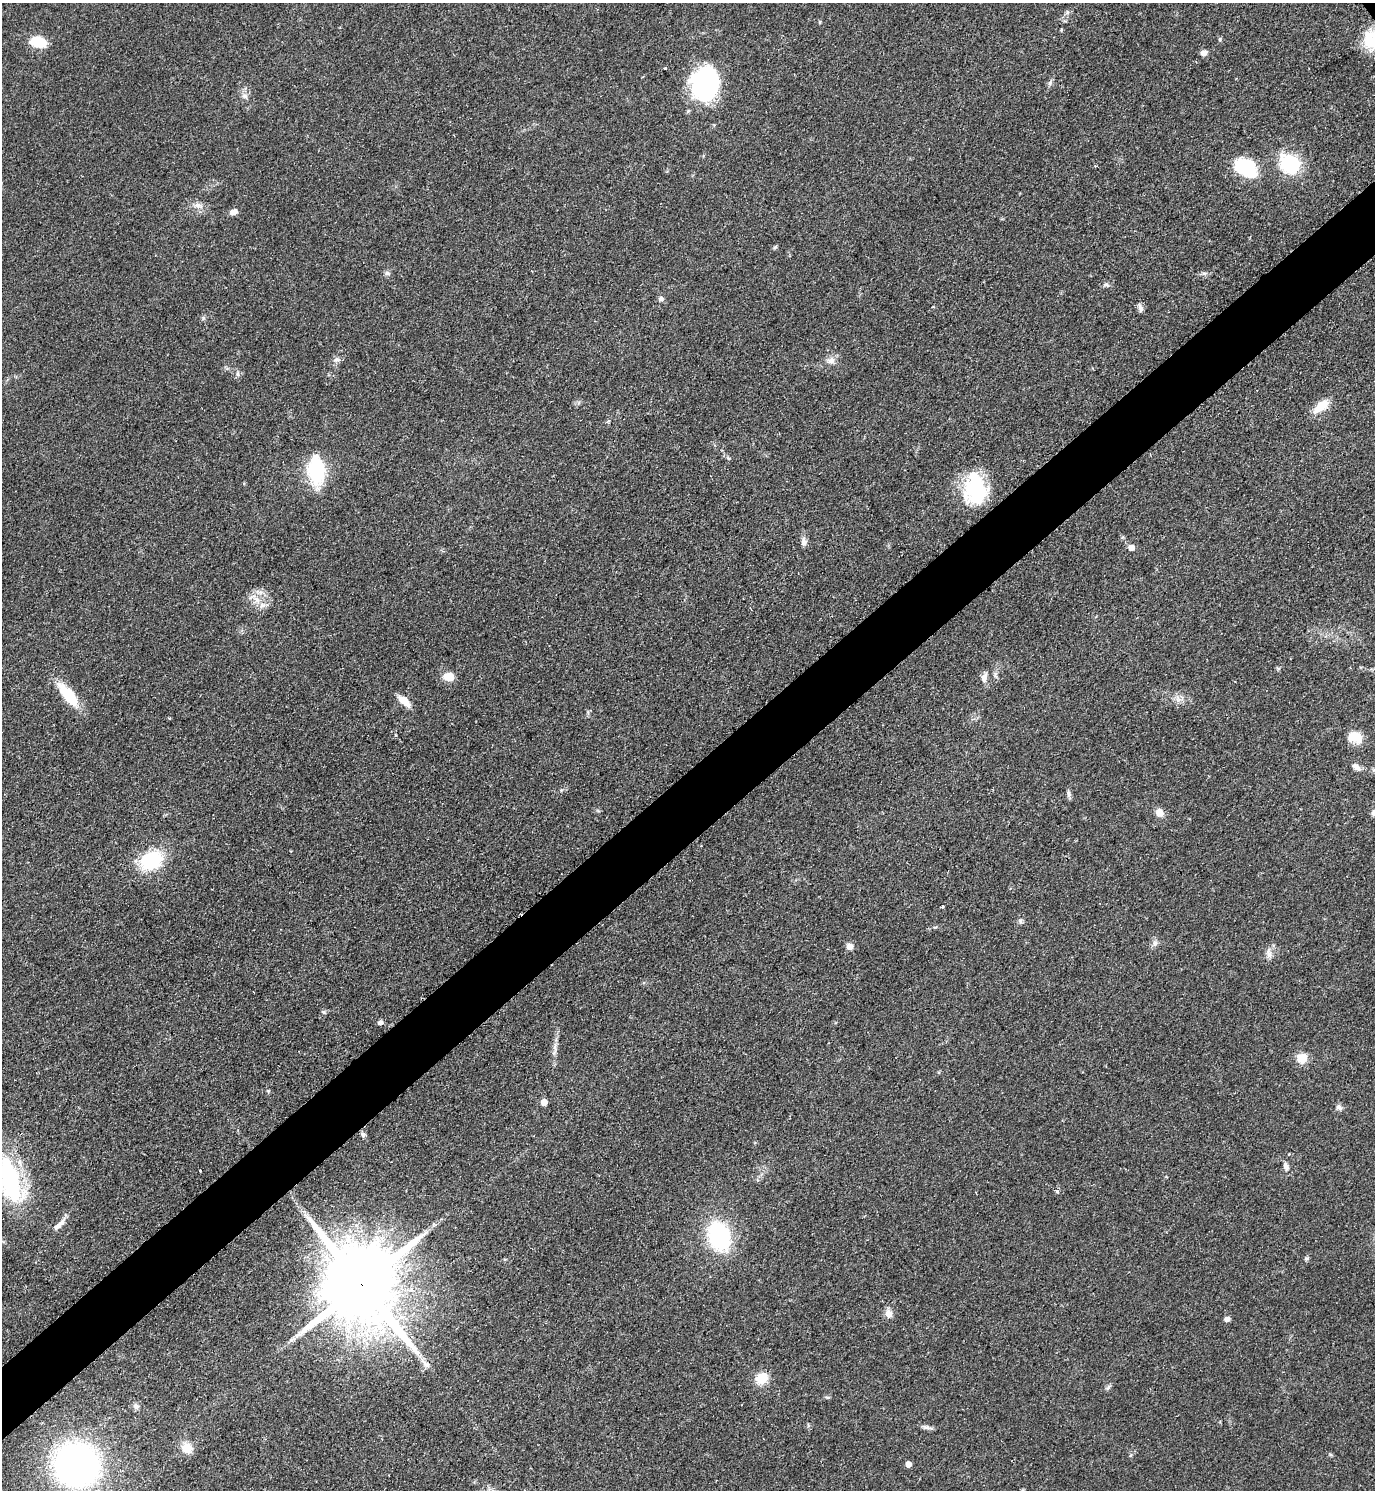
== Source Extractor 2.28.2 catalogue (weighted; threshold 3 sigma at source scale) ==
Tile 7 of 4 x 4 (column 3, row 2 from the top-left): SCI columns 3059-4431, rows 2983-4470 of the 5971 x 5974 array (HDU 1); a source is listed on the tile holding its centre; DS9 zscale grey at full resolution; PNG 1377 x 1492 px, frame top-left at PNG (2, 3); no overlay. Shown black and unused: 5% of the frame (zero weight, under 2 of 3 exposures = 1% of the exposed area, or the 3 px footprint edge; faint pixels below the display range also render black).
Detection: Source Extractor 2.28.2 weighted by HDU 2 'WHT'; one run over the whole footprint, this tile lists its part. Background 0.0798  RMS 0.0076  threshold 0.034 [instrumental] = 3 sigma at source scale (4.5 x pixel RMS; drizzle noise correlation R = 1.50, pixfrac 1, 0.05/0.05 arcsec/px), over >= 5 px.
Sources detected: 78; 2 inside a brighter object's white glare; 1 long thin detection or spike segment (spike, bleed or trail) — not listed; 2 inside a brighter listed object's ellipse — not listed separately; the other 73 listed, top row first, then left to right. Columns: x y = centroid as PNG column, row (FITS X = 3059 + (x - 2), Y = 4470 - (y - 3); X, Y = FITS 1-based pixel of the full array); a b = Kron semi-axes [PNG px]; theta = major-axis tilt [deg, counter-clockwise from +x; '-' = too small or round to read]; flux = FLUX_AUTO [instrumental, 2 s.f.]
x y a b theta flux
1067 12 6 4 -48 1.4
820 22 4 4 - 0.93
1061 29 4 3 - 0.85
1220 39 6 3 72 0.98
38 42 18 12 -14 19
1204 53 7 6 - 4
665 68 3 3 - 1
705 82 33 28 43 93
1050 83 7 4 72 1.5
245 96 8 6 -17 2.5
1290 164 22 18 -40 47
1249 166 22 12 -70 28
198 205 12 7 -11 4.2
233 212 9 6 22 4.3
775 247 6 4 44 1.1
387 273 6 6 - 1.8
1204 273 7 4 -19 1.5
1106 284 7 4 -2 1.5
661 298 6 6 - 2.3
1140 309 11 6 -71 2.5
203 318 6 5 - 1.3
336 360 9 5 7 2.4
831 360 10 9 - 4.4
238 374 6 4 -72 1.3
1321 406 17 8 39 16
316 470 33 17 -86 49
975 489 35 25 -87 55
804 541 11 7 -89 3.5
1131 548 5 5 - 7.6
257 600 11 6 -66 4.9
448 676 11 8 -9 10
984 678 14 7 77 4.2
68 695 34 12 -51 24
404 701 13 7 -41 11
169 718 3 3 - 0.92
1355 737 17 12 -17 14
1357 767 14 7 -39 3.9
561 790 4 4 - 0.84
1068 793 10 5 -78 2.2
1159 813 7 7 - 7.6
151 860 23 18 28 48
942 907 3 3 - 1.2
1020 921 7 5 -49 1.6
1155 943 9 6 75 2.7
850 946 5 5 - 7.8
1269 953 16 6 -80 3.7
324 1012 6 5 - 1.2
380 1023 7 5 13 2.1
555 1046 12 5 75 3.4
1302 1058 13 12 - 9.5
544 1102 5 5 - 7.7
1339 1107 8 7 - 2.5
363 1135 7 6 - 1.9
1286 1166 10 7 -70 3.4
200 1171 3 3 - 1.4
9 1177 60 23 -76 96
1057 1192 5 4 - 1.1
58 1225 17 7 44 5.1
719 1236 27 20 -70 78
1306 1258 6 5 - 1.3
367 1264 17 12 15 480
361 1284 24 17 -50 13000
889 1314 10 8 -74 5.3
1227 1319 6 5 - 2.8
293 1339 11 4 35 2.6
762 1378 18 14 43 12
1108 1387 9 4 42 1.6
828 1397 6 4 1 1
136 1406 8 7 - 2.7
927 1427 11 6 -5 2.6
187 1448 12 11 - 11
908 1464 5 4 - 6.7
77 1465 29 27 -40 390
Overlapping masked pixels (flux is a lower limit): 1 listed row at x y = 361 1284
Isophote crosses this tile's border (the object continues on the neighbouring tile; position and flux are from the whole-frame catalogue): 2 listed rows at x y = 1357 767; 9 1177